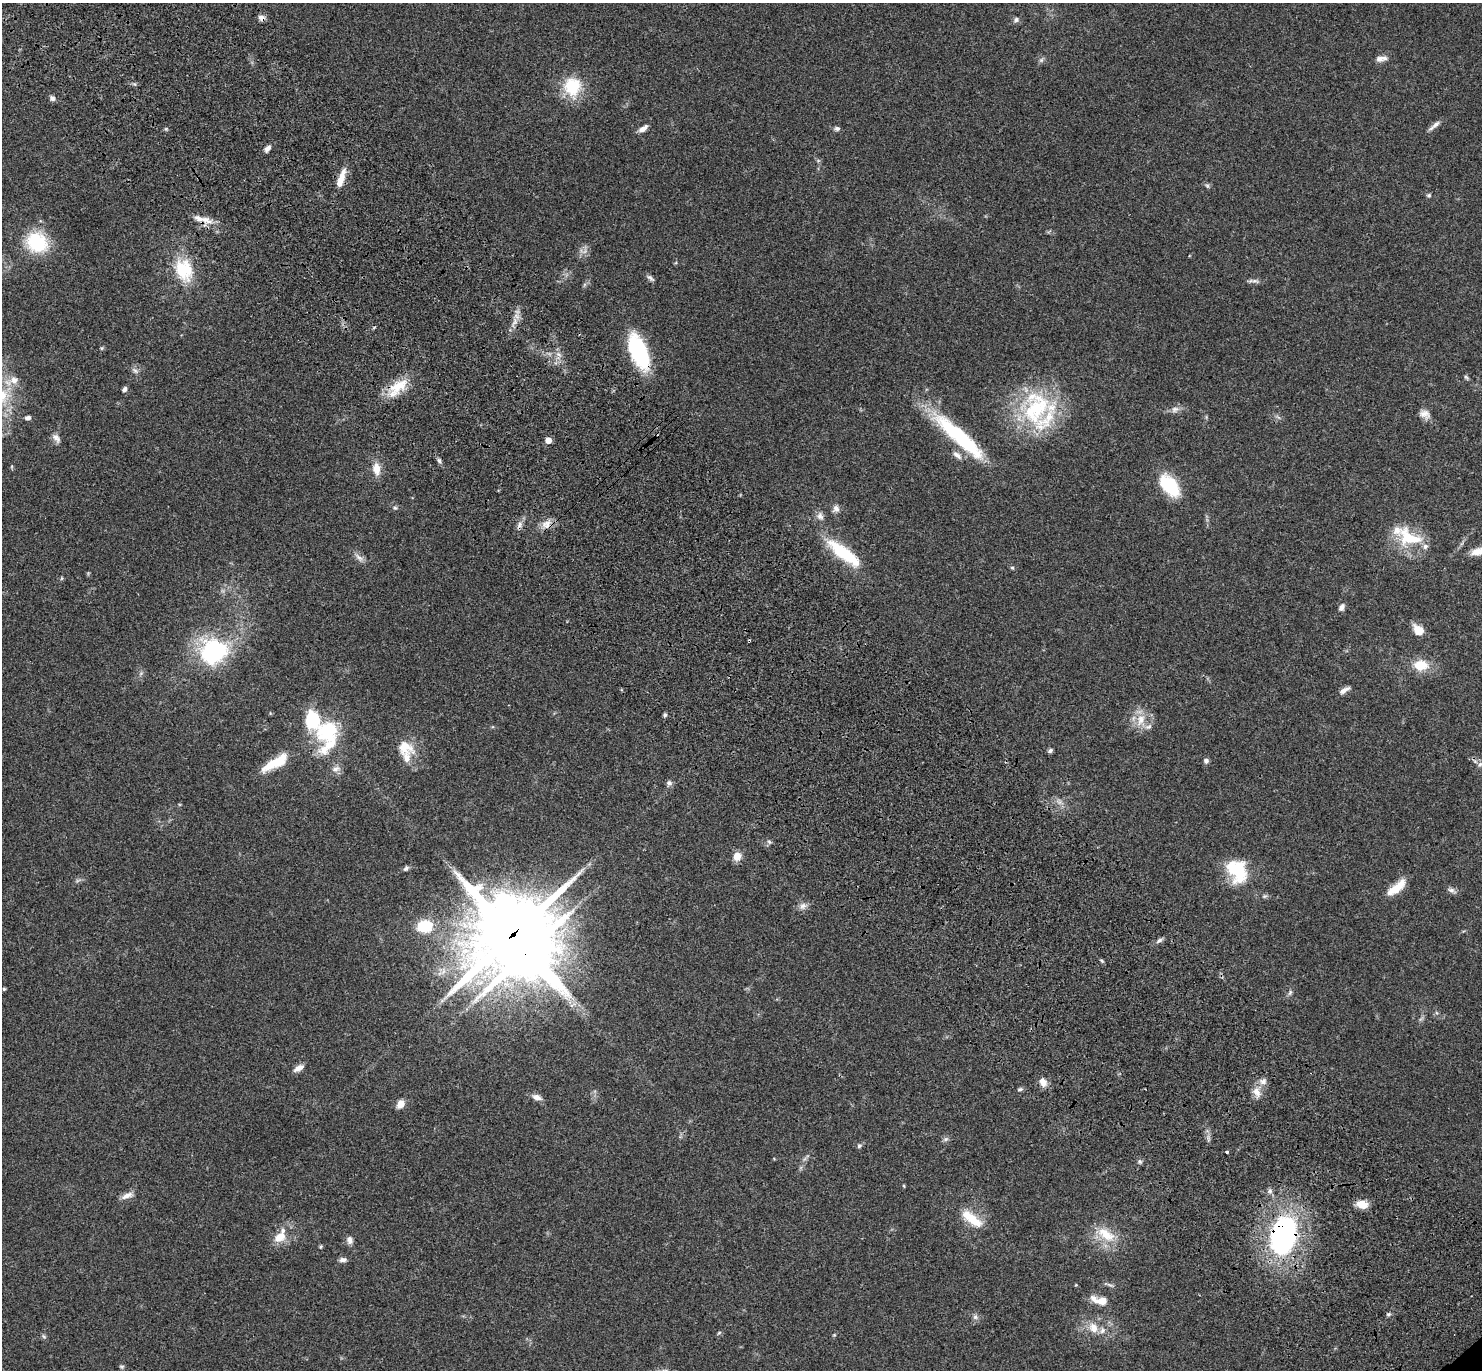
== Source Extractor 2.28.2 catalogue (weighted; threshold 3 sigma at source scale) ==
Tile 11 of 4 x 4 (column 3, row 3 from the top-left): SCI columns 3061-4540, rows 1642-3009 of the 6141 x 6133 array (HDU 1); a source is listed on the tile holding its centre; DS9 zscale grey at full resolution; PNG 1484 x 1372 px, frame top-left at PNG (2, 3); no overlay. Shown black and unused: <1% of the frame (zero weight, under 3 of 4 exposures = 6% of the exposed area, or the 3 px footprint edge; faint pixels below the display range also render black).
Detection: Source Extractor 2.28.2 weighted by HDU 2 'WHT'; one run over the whole footprint, this tile lists its part. Background 0.0512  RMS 0.0054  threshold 0.0244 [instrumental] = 3 sigma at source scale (4.5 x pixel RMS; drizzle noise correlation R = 1.50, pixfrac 1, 0.05/0.05 arcsec/px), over >= 5 px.
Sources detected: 119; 1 too faint to see at this stretch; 1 inside a brighter object's white glare — not listed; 14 inside a brighter listed object's ellipse — not listed separately; the other 103 listed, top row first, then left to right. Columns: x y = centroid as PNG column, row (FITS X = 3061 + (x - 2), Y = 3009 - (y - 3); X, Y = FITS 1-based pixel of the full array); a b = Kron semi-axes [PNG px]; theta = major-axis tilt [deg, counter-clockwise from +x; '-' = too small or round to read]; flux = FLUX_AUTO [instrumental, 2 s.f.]
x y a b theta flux
262 18 8 7 - 2.3
1016 20 8 6 31 1.4
1381 59 15 7 9 3
1041 60 6 6 - 1.2
572 86 26 23 82 18
52 98 7 6 - 1.7
1434 125 19 5 40 2.4
643 128 12 6 34 2.8
837 128 7 6 - 1.3
267 148 8 5 47 2.3
341 179 25 7 71 7.2
1207 186 6 5 - 0.95
1429 195 6 6 - 0.87
206 220 20 8 -24 5.4
37 242 19 16 -34 35
181 270 34 18 -74 20
650 278 12 5 -37 1.5
1255 281 13 5 -7 1.8
515 322 9 6 66 2.6
102 348 5 5 - 0.63
559 354 8 4 -44 1.5
640 355 27 17 -68 42
135 371 10 6 -31 1.6
1466 377 8 4 -54 0.79
14 380 11 11 - 4.7
398 387 31 14 43 14
124 389 7 5 51 1.4
1036 407 53 37 76 54
1175 409 11 8 18 2.5
1425 414 14 10 -31 3.5
28 418 6 4 10 1.9
959 436 78 15 -42 48
56 438 14 8 -54 2.8
548 440 5 4 - 5.5
439 461 7 5 -63 1.2
376 469 15 9 -83 6.1
1169 485 28 15 -49 24
395 508 6 4 -40 0.82
836 508 10 8 -68 2.3
820 516 11 9 -66 2.6
546 524 14 10 28 4.6
519 525 11 5 72 2.1
1409 538 36 21 -25 22
841 552 37 16 -43 23
359 557 16 6 -45 2.6
1012 568 5 5 - 0.67
62 578 6 3 71 0.56
1342 607 10 6 64 2
1418 630 12 9 -45 6.9
214 652 17 15 22 90
1421 665 15 11 -2 11
1344 690 15 6 30 2.5
665 715 6 5 - 0.84
1141 720 18 11 67 7.7
328 731 25 20 48 32
405 747 24 18 -31 11
1050 751 6 4 36 1.2
1206 761 7 6 - 1.3
275 763 36 11 30 14
1480 764 7 6 - 1.6
336 769 12 8 27 2.7
669 783 7 7 - 1.5
737 856 8 8 - 5.7
406 868 7 5 42 1.3
1237 871 27 19 -62 26
1397 888 25 9 40 9.7
1451 890 13 6 -23 1.9
803 906 11 8 20 2.5
425 926 10 8 10 28
513 934 32 24 39 4700
1159 940 10 5 38 1.5
1102 961 5 4 - 0.72
4 989 4 4 - 0.64
1290 993 9 5 63 1.2
299 1068 14 7 31 3.1
1263 1081 10 8 37 2.8
1043 1082 11 8 -67 4
1020 1089 7 5 18 1
1257 1092 15 9 -59 4.4
537 1097 13 7 -17 2.8
400 1104 10 7 58 4.5
946 1139 8 5 27 1.3
859 1146 7 6 - 1
1227 1152 3 3 - 0.72
1139 1161 6 6 - 1.1
904 1186 5 3 - 0.47
1270 1191 6 6 - 1.4
127 1196 16 6 21 3.2
1362 1204 14 9 -16 6
972 1219 31 11 -37 13
1106 1234 29 15 -33 13
1283 1235 35 22 76 120
279 1237 12 8 38 8.4
350 1240 10 7 -78 2.3
321 1247 6 4 70 0.6
343 1260 9 6 2 1.9
1100 1300 22 9 -14 6.8
1388 1314 6 4 20 0.98
975 1317 6 6 - 1.5
1093 1328 14 11 -62 6.1
719 1333 6 4 31 0.69
44 1336 7 4 -45 0.87
122 1367 7 5 -16 0.81
Overlapping masked pixels (flux is a lower limit): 7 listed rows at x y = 262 18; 341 179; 206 220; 640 355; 546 524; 513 934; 1283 1235